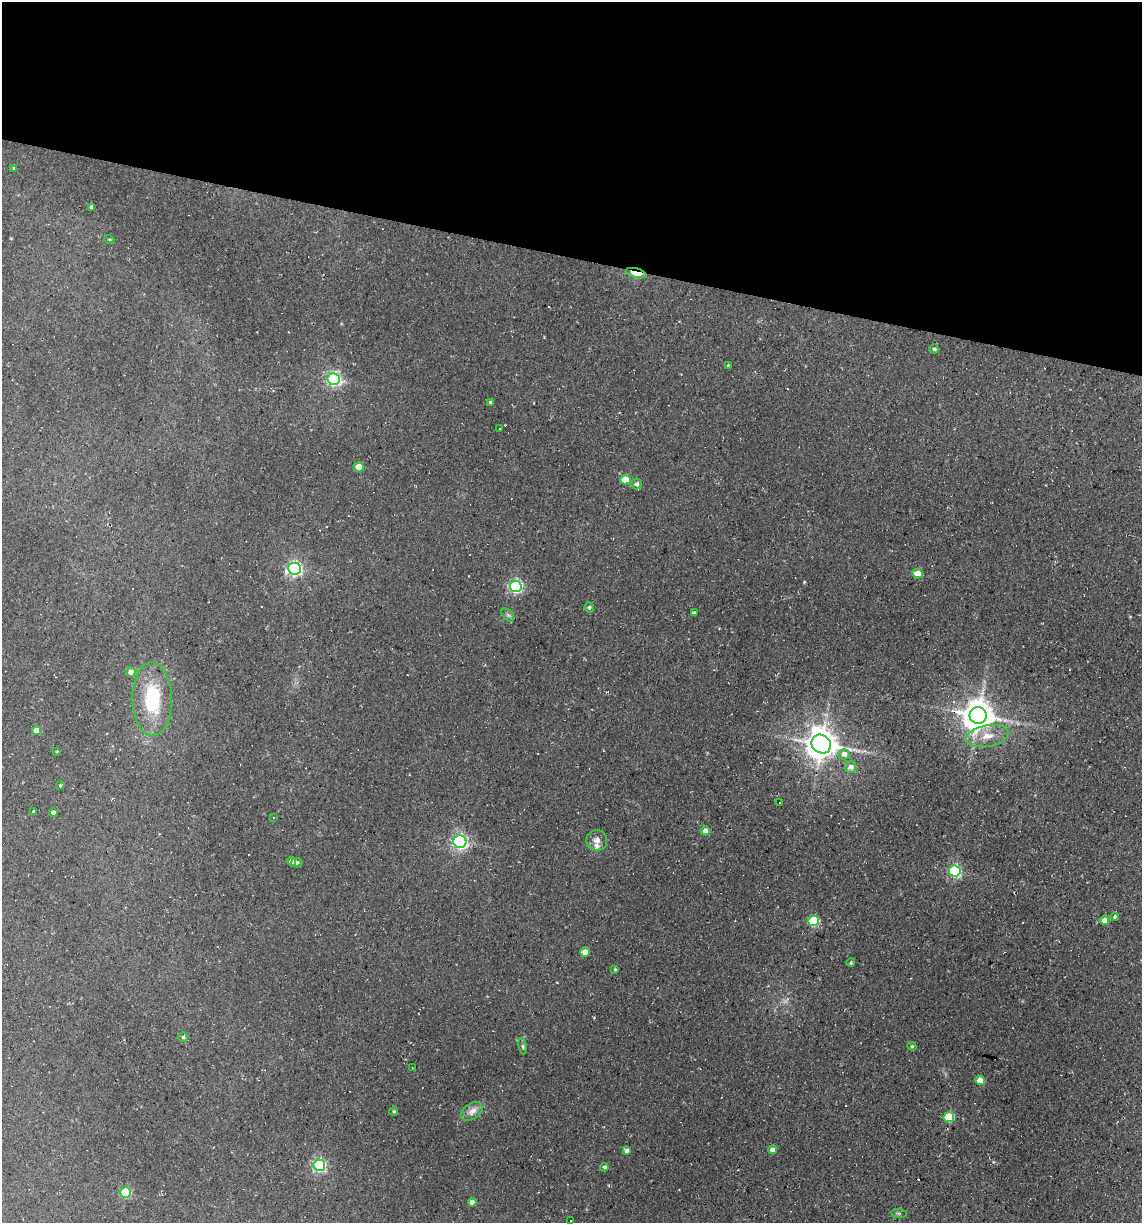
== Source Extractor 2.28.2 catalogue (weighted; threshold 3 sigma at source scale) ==
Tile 2 of 4 x 4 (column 2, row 1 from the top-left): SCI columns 1371-2510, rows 3664-4884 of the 4904 x 4884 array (HDU 1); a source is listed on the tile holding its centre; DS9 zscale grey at full resolution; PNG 1144 x 1225 px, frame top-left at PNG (2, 2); each listed source drawn as its Kron ellipse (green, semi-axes under 4 px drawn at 4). Shown black and unused: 21% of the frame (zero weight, under 2 of 3 exposures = <1% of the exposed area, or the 3 px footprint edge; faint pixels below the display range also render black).
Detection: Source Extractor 2.28.2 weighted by HDU 2 'WHT'; one run over the whole footprint, this tile lists its part. Background 0.184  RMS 0.013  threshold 0.0603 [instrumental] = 3 sigma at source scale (4.5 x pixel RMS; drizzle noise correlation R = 1.50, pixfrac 1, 0.05/0.05 arcsec/px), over >= 5 px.
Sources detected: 81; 20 cosmic-ray / hot-pixel residue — neither listed nor drawn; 1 inside a brighter listed object's ellipse — not listed separately; the other 60 listed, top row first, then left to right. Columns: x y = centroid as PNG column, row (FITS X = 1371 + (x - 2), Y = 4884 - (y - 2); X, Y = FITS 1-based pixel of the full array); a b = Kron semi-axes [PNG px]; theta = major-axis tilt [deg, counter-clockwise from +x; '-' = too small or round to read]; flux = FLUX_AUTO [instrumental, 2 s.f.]
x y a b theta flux
14 168 4 3 - 1.5
91 207 4 3 - 4.6
109 239 5 3 - 1.3
636 273 10 4 -14 47
934 349 5 4 - 2.6
728 365 3 2 - 1.4
334 379 6 6 - 290
490 402 4 3 - 1.6
500 429 3 2 - 1.4
359 467 5 4 - 23
625 480 5 4 - 29
637 484 5 5 - 4.4
295 569 6 6 - 320
917 573 5 4 - 24
516 586 6 6 - 270
589 607 5 4 - 2.2
694 613 4 3 - 3.9
508 615 8 5 -45 2.8
131 672 5 4 - 13
152 699 37 20 -89 83
978 715 8 8 - 2300
36 731 4 4 - 18
987 736 21 11 10 21
821 744 10 9 - 2200
57 751 3 2 - 1
844 754 6 5 - 8.9
851 767 6 5 - 8.2
60 785 4 3 - 1.6
780 802 3 3 - 2.4
33 811 3 3 - 1.7
53 812 4 4 - 5.3
273 818 3 2 - 0.84
705 831 4 4 - 10
597 840 10 10 - 7.9
460 842 6 6 - 300
292 861 4 4 - 9.7
297 863 5 4 - 3.1
955 871 6 5 - 180
1114 917 4 4 - 2.2
1104 920 4 4 - 13
814 921 5 5 - 96
585 952 5 4 - 18
851 963 4 3 - 1.6
615 969 4 3 - 1.5
183 1037 5 5 - 2.4
523 1046 8 4 -81 2.4
912 1046 4 4 - 1.8
413 1068 4 2 - 1.1
980 1080 5 4 - 22
394 1111 4 4 - 2.1
472 1111 12 8 34 8.3
949 1117 5 5 - 62
773 1150 4 4 - 11
626 1151 4 3 - 3.8
319 1165 6 5 - 220
604 1167 4 4 - 2.8
126 1192 5 5 - 94
472 1202 4 4 - 8.9
899 1213 8 4 -7 2.4
570 1221 3 2 - 2.1
Overlapping masked pixels (flux is a lower limit): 1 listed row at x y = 636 273